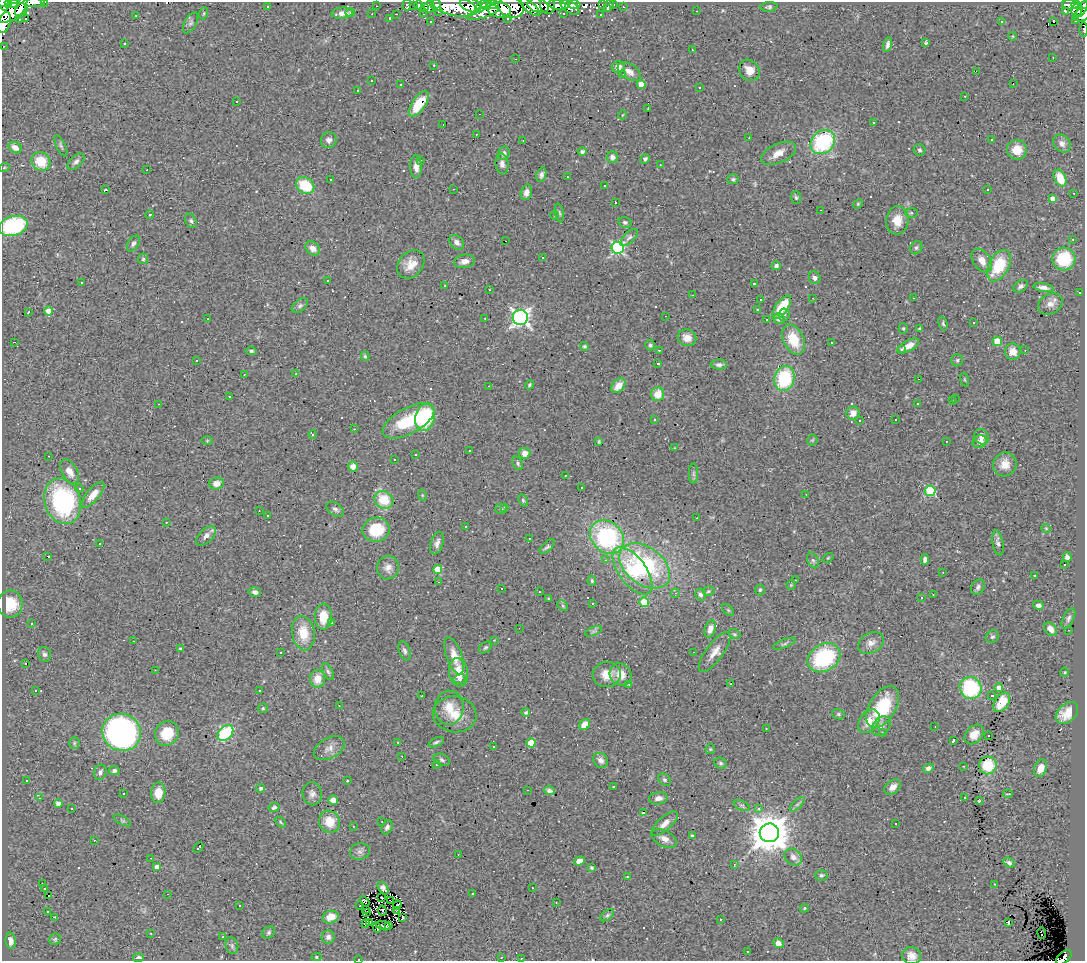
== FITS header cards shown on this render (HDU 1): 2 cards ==
NAXIS1  =                 1083
NAXIS2  =                  959

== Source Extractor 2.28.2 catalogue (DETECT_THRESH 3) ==
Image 1083 x 959 px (HDU 1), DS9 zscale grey, 1 PNG px = 1 image px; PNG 1087 x 963 px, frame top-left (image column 1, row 959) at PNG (2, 2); each listed source drawn as its Kron ellipse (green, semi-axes under 4 px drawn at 4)
Background 0.967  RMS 0.061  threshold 0.182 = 3 sigma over >= 5 px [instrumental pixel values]
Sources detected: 487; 4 with non-positive FLUX_AUTO (blend fragments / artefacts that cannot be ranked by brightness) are neither listed nor drawn; the other 483 listed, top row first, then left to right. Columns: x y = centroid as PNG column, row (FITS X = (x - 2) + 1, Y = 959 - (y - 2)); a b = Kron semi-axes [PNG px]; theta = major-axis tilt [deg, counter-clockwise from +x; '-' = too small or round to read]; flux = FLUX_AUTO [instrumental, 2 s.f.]
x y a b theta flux
45 2 3 2 - 7.2
8 3 3 3 - 69
15 3 5 4 - 210
34 3 11 2 0 19
4 4 7 5 -72 290
603 4 2 2 - 3.1
407 5 6 4 85 25
414 5 3 2 - 4.7
418 5 4 3 - 23
436 5 5 5 - 60
470 5 11 7 -20 290
492 5 6 4 6 260
547 5 8 7 - 230
557 5 9 5 -12 200
565 5 4 3 - 47
574 5 6 3 -2 50
609 5 7 3 62 41
614 5 3 3 - 11
1070 5 8 4 -2 170
1076 5 4 3 - 130
21 6 11 4 65 66
267 6 3 3 - 8.8
376 6 2 2 - 4.7
454 6 23 10 -12 650
481 6 8 4 48 230
486 6 4 4 - 150
529 6 14 5 -41 130
538 6 11 7 -18 210
429 7 6 5 - 69
511 7 13 11 -25 290
570 7 11 6 -35 120
623 7 3 2 - 5.3
769 7 8 5 4 8.4
425 8 3 3 - 21
1082 9 8 3 62 170
499 10 11 7 -7 300
1077 10 6 5 - 140
438 11 3 2 - 7.9
697 11 3 2 - 3.3
1065 11 4 3 - 7.6
9 13 18 9 16 580
204 13 6 4 71 5.2
342 13 10 5 4 25
350 13 5 4 - 6.6
483 13 17 5 19 47
372 14 3 2 - 4.6
396 14 2 2 - 3.1
423 14 3 2 - 4.9
563 14 3 2 - 5.1
136 15 3 2 - 5.4
601 15 3 2 - 5.3
1082 15 9 6 25 170
26 18 3 3 - 630
390 18 3 2 - 4.5
508 18 3 3 - 11
19 19 3 3 - 4.6
1076 20 3 3 - 27
1054 21 3 3 - 280
431 22 3 2 - 5.8
1001 22 3 3 - 53
4 23 11 6 72 450
191 23 11 6 60 12
1084 29 7 2 -89 3.9
1013 36 4 3 - 3
124 43 3 3 - 32
926 43 4 4 - 5.7
888 45 7 4 79 14
4 46 2 2 - 2.9
692 50 2 2 - 2.3
1053 57 2 2 - 2.6
516 59 2 2 - 2.7
434 65 3 2 - 3.3
618 67 6 5 - 30
749 70 11 9 -52 42
976 71 2 2 - 2.4
629 72 13 7 -33 27
623 75 4 3 - 4.9
372 81 3 2 - 4
641 84 4 4 - 62
1013 84 3 2 - 2.6
401 85 3 3 - 52
699 87 3 3 - 13
358 90 3 3 - 15
965 96 3 3 - 3.8
236 101 3 3 - 15
419 104 15 6 55 140
648 109 2 2 - 3.2
479 114 3 2 - 4.6
622 115 4 3 - 2.9
874 122 3 3 - 20
443 125 3 2 - 14
476 134 2 2 - 3.1
749 138 2 2 - 2.5
329 140 8 8 - 16
523 140 2 2 - 3.2
992 140 3 3 - 28
823 142 13 11 43 390
1062 144 10 8 -48 22
61 146 12 4 -65 9.2
15 148 7 5 -30 35
920 150 6 5 - 9
1017 150 10 9 - 66
582 152 4 4 - 9.6
504 153 7 6 - 15
779 153 18 9 24 48
612 157 6 5 - 19
645 159 5 4 - 10
421 160 3 2 - 3.1
41 162 10 9 - 110
76 162 10 5 42 14
502 164 10 6 -84 17
660 165 3 2 - 3.2
416 167 11 6 -89 29
4 168 5 3 - 3.7
147 170 3 2 - 4.6
541 175 7 5 74 12
567 177 3 2 - 10
1060 178 9 5 -66 83
733 179 6 5 - 7.2
330 180 3 3 - 28
305 185 9 8 - 160
605 186 2 2 - 3.9
105 189 3 3 - 6.1
453 189 3 2 - 7.1
988 190 3 3 - 30
526 192 8 5 74 22
1074 193 2 2 - 2.4
796 198 6 5 - 7.4
1052 198 4 4 - 28
615 202 3 2 - 510
858 204 5 4 - 4.9
820 210 2 2 - 2.8
559 213 9 4 -79 8.2
911 213 6 4 1 9.7
150 215 4 3 - 5.7
554 215 4 3 - 3.2
897 220 14 11 85 58
191 221 8 5 -60 9.5
625 222 6 5 - 8.5
13 226 15 9 17 400
629 237 11 5 45 13
1073 239 3 2 - 3.6
506 241 2 2 - 2.9
457 242 8 6 -43 18
133 243 9 5 58 12
313 248 8 6 -40 31
618 248 6 6 - 630
916 248 7 5 58 9
542 257 3 3 - 200
143 259 5 5 - 10
1064 259 12 11 - 200
464 261 10 6 8 28
982 261 13 8 -56 40
411 264 16 12 50 52
776 266 5 4 - 12
999 266 17 10 61 170
815 278 6 5 - 14
328 280 3 2 - 4.7
82 283 3 2 - 3.5
754 284 3 2 - 2.7
445 286 3 2 - 3.4
1021 286 8 5 35 12
1044 287 10 4 -8 20
489 290 2 2 - 2.9
1080 293 3 3 - 11
693 295 2 2 - 2.1
813 298 2 2 - 2.7
913 298 3 2 - 2.4
761 300 3 3 - 32
1050 304 13 9 27 30
300 306 9 5 38 11
782 307 13 6 55 140
758 310 4 3 - 6.8
49 311 5 4 - 45
28 312 3 2 - 3.1
784 315 6 5 - 12
665 316 3 2 - 19
520 317 7 7 - 1500
485 318 3 2 - 2.8
208 319 3 2 - 19
779 319 6 5 - 18
767 320 3 3 - 78
943 323 7 4 -74 6.9
974 323 3 3 - 20
903 328 5 4 - 5.5
920 329 3 3 - 6.2
687 338 9 8 - 39
793 340 16 10 -65 120
997 341 5 4 - 110
14 342 3 2 - 74
831 343 3 2 - 5.5
650 345 5 4 - 7.4
584 346 4 4 - 6.1
908 346 12 5 28 43
901 349 3 3 - 21
659 350 3 2 - 3
1025 350 2 2 - 2.4
251 351 5 4 - 8.8
1013 352 8 8 - 31
365 356 4 4 - 7.5
957 360 6 6 - 8.3
196 361 3 3 - 40
658 364 3 3 - 5.9
719 365 8 5 -2 12
244 374 2 2 - 2.5
296 374 3 3 - 10
784 378 13 10 76 270
919 379 3 2 - 1.4
965 380 7 3 -71 4.4
529 385 5 4 - 6.5
489 386 3 2 - 4.3
618 386 8 5 48 48
658 394 7 6 - 58
229 397 3 3 - 33
955 399 3 3 - 2.5
952 401 3 2 - 4.3
158 404 2 2 - 2
917 404 3 3 - 16
853 413 7 6 - 32
425 417 13 9 77 270
655 420 3 3 - 4.6
896 420 3 3 - 11
408 421 28 12 29 210
860 421 3 3 - 20
354 429 3 3 - 3.8
313 434 4 3 - 6.2
981 437 8 7 - 21
812 440 5 5 - 5.1
207 441 5 3 - 3.8
599 441 3 2 - 4
946 441 3 2 - 4.7
980 442 7 6 - 20
674 448 4 2 - 2.9
469 450 3 3 - 10
525 453 6 5 - 30
415 455 3 3 - 8.3
49 456 2 2 - 2.5
394 459 3 3 - 48
518 463 7 5 -67 8.7
1005 464 12 11 - 46
353 466 5 5 - 21
70 472 13 7 -59 36
694 474 10 4 -90 8.1
565 475 3 2 - 7.2
216 483 7 6 - 33
581 487 3 2 - 6
79 488 4 4 - 6.8
930 491 5 5 - 320
806 494 2 2 - 2.6
93 495 16 6 49 47
422 495 6 3 -72 4.5
384 500 10 8 -35 110
523 500 6 4 -64 6.6
63 501 23 18 -72 590
505 507 3 3 - 3
335 509 10 6 -34 13
501 509 5 5 - 5.4
259 511 3 2 - 6
267 515 3 2 - 5.5
697 518 2 2 - 2.9
166 522 3 3 - 5
466 527 3 3 - 11
1046 528 5 3 - 3.1
376 530 13 12 - 150
206 536 12 6 44 21
607 537 18 15 -42 560
529 538 2 2 - 8.8
100 543 3 3 - 9.9
437 543 12 6 71 20
998 543 13 5 -79 15
547 547 9 4 43 10
48 556 3 2 - 5.3
1067 557 5 4 - 15
828 558 6 3 36 3.9
925 559 5 4 - 14
606 560 4 4 - 4.1
813 560 8 5 -63 11
1064 565 3 3 - 83
645 566 28 18 -37 500
388 568 12 11 - 30
438 569 4 4 - 110
632 571 28 13 -53 190
943 572 2 2 - 2.3
1034 576 3 3 - 8.4
795 580 2 2 - 2.1
592 581 5 4 - 5.5
438 582 3 3 - 3.8
791 585 5 5 - 3.8
978 587 8 6 58 12
501 589 3 3 - 99
760 590 5 4 - 6.7
709 591 6 4 15 7.9
255 592 6 4 -14 17
539 592 2 2 - 2.6
675 593 4 4 - 5.4
700 595 6 5 - 12
933 595 3 2 - 8.9
549 598 3 3 - 8.2
921 598 3 3 - 27
644 602 5 4 - 130
593 603 3 3 - 70
10 604 13 12 - 110
1038 605 5 4 - 18
563 606 6 4 -46 6.1
728 610 7 4 -45 6.4
323 617 13 8 88 74
1068 618 11 5 64 12
32 623 3 3 - 8.7
332 623 3 3 - 6.4
519 628 2 2 - 1.5
710 629 9 5 71 27
1050 629 7 5 -50 29
1068 630 2 2 - 4.6
593 631 9 3 21 6.8
303 633 17 11 -80 93
734 634 6 4 -27 5.7
992 637 7 6 - 8.4
494 640 3 2 - 3
134 641 2 2 - 4.6
871 643 14 10 29 30
784 644 12 4 21 9.2
485 647 7 5 38 7.3
181 649 3 3 - 11
405 651 10 5 -69 14
280 652 3 3 - 23
693 652 2 2 - 2.6
715 652 24 8 54 44
44 654 7 6 - 14
454 656 19 7 -71 58
824 658 17 13 32 380
26 663 3 3 - 13
155 670 2 2 - 2.4
328 672 9 5 -64 9.8
459 672 14 9 -80 68
1065 672 4 4 - 4.5
607 675 14 12 9 60
621 675 11 10 - 48
317 679 9 7 87 54
459 679 6 5 - 9.1
629 684 4 3 - 9.4
731 684 2 2 - 2.9
971 688 11 10 - 310
999 688 4 4 - 30
35 690 3 3 - 5.5
259 690 3 2 - 4.6
422 696 3 3 - 20
992 696 3 3 - 19
1002 702 11 7 55 89
339 706 3 2 - 4.5
883 707 23 13 59 220
263 708 5 5 - 5.7
449 708 17 14 88 65
526 713 4 4 - 7.3
1067 713 13 8 43 60
455 714 22 18 -9 89
838 714 6 5 - 7.2
869 721 13 9 51 54
585 725 6 5 - 44
881 726 11 8 49 21
935 726 2 2 - 2.8
766 728 3 2 - 6.1
122 732 20 18 -29 1500
167 733 12 11 - 110
225 733 9 6 44 290
882 733 3 2 - 4.6
974 734 11 8 46 44
988 735 3 3 - 8
954 740 3 3 - 37
398 742 2 2 - 3.2
436 742 8 3 24 7.3
74 743 5 5 - 6.4
531 743 4 4 - 110
493 746 3 3 - 55
329 748 16 10 28 31
710 749 5 5 - 5.2
402 756 3 2 - 4.2
442 760 8 5 -26 10
601 760 8 7 - 20
720 763 6 5 - 7.7
436 765 4 3 - 5.1
988 765 9 8 - 120
963 766 2 2 - 2.9
928 768 5 4 - 15
1040 768 9 6 69 39
114 771 5 4 - 14
100 772 8 6 69 14
27 780 3 3 - 17
664 780 7 5 -40 9
347 781 3 2 - 8.7
613 786 3 3 - 31
893 787 9 6 40 28
261 788 4 4 - 10
527 790 3 2 - 4.9
549 791 5 4 - 11
123 793 3 3 - 18
158 793 10 7 87 48
312 794 12 9 -80 23
1008 794 5 3 - 4.1
964 797 4 3 - 29
39 798 4 3 - 6
658 798 9 6 8 23
333 800 5 4 - 28
979 801 3 3 - 5.2
58 803 4 4 - 32
797 804 9 3 45 8.7
742 806 8 4 -24 8.1
274 807 5 4 - 7.6
72 809 3 3 - 9.6
759 809 3 3 - 58
644 812 3 3 - 380
122 820 9 4 -30 8.2
280 822 6 4 -47 5.6
329 822 11 10 - 63
382 822 2 2 - 2.2
665 824 17 6 42 35
896 824 3 3 - 56
353 826 3 3 - 3.8
387 827 7 5 65 14
769 833 9 9 - 12000
692 836 4 3 - 11
664 839 13 7 -27 28
94 840 3 2 - 11
198 848 6 3 46 17
360 851 10 8 14 17
458 854 2 2 - 3.3
793 857 9 7 -41 19
151 858 2 2 - 3.3
579 861 5 4 - 30
1009 863 6 4 -29 12
734 865 3 2 - 6.6
157 867 4 4 - 33
592 868 4 4 - 7.4
821 875 6 5 - 8.3
627 877 3 2 - 3.9
42 884 3 2 - 6.5
995 884 2 2 - 4
44 888 3 2 - 4.8
383 888 7 4 -53 12
532 888 3 2 - 5.2
168 894 3 2 - 2.2
473 894 3 3 - 40
49 896 3 2 - 23
381 897 3 2 - 3.7
390 900 2 2 - 1.6
365 902 6 3 -60 0.99
556 902 3 2 - 2.7
397 905 4 3 - 2.3
240 906 3 3 - 130
360 906 2 2 - 3
804 908 5 4 - 4.5
366 909 2 2 - 1.9
397 910 3 2 - 4
48 911 3 3 - 9.8
382 911 5 2 - 3.4
366 912 4 2 - 2
607 915 7 4 37 8.1
55 917 3 2 - 81
331 917 8 6 16 44
403 917 3 2 - 5.2
721 919 3 2 - 8.2
370 922 3 2 - 3.2
1009 923 4 3 - 27
365 924 3 2 - 12
389 925 3 3 - 2.2
383 926 8 3 -14 5
377 928 5 2 - 2
269 932 7 5 47 9.1
151 933 3 3 - 5.5
1042 933 6 3 -82 31
223 937 3 2 - 5.8
328 937 7 6 - 14
55 939 6 5 - 6.2
11 941 8 5 -85 18
779 943 6 4 -25 31
232 946 8 6 -75 11
748 951 2 2 - 3.2
912 956 9 8 - 30
316 957 5 4 - 6.1
501 957 2 2 - 3.2
1064 957 9 5 41 68
138 958 5 3 - 14
521 958 3 2 - 4.5
359 959 3 2 - 30
At the frame edge (FLAGS 8, measured only in part): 12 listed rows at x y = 45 2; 15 3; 34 3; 4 4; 21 6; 1082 9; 9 13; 1082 15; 4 23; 1084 29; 1064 957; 359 959
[4 non-positive-flux detections neither listed nor drawn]